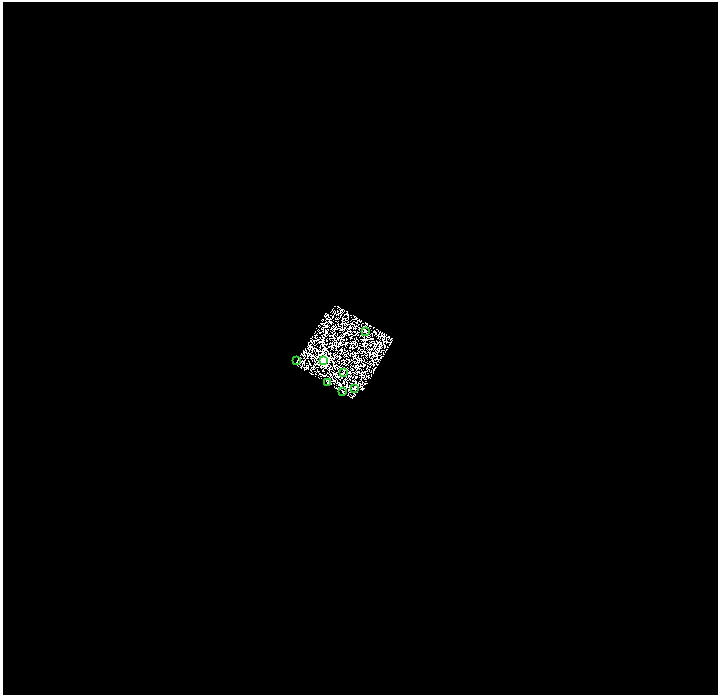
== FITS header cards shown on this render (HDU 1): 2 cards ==
NAXIS1  =                 1431
NAXIS2  =                 1386

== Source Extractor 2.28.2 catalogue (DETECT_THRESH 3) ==
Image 1431 x 1386 px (HDU 1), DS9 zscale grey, zoomed out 1/2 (1 PNG px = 2 x 2 image px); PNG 720 x 697 px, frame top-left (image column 2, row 1386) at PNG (3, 2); each listed source drawn as its Kron ellipse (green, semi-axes under 4 px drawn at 4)
Background 0.0242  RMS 0.11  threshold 0.318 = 3 sigma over >= 5 px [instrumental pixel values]
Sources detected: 8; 1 cannot appear on this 1/2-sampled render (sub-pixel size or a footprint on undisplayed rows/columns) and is neither listed nor drawn; the other 7 listed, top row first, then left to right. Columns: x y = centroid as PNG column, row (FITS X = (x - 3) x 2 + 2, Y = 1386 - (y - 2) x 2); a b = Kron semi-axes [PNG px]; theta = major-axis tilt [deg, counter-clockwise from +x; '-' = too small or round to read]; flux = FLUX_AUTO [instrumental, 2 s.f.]
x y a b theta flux
365 331 4 2 - 15
324 360 3 3 - 1100
297 361 3 2 - 9.1
343 372 3 2 - 14
328 382 3 1 - 6.8
354 388 2 2 - 26
343 392 2 1 - 6.8
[1 sub-pixel or undisplayed-footprint detection neither listed nor drawn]